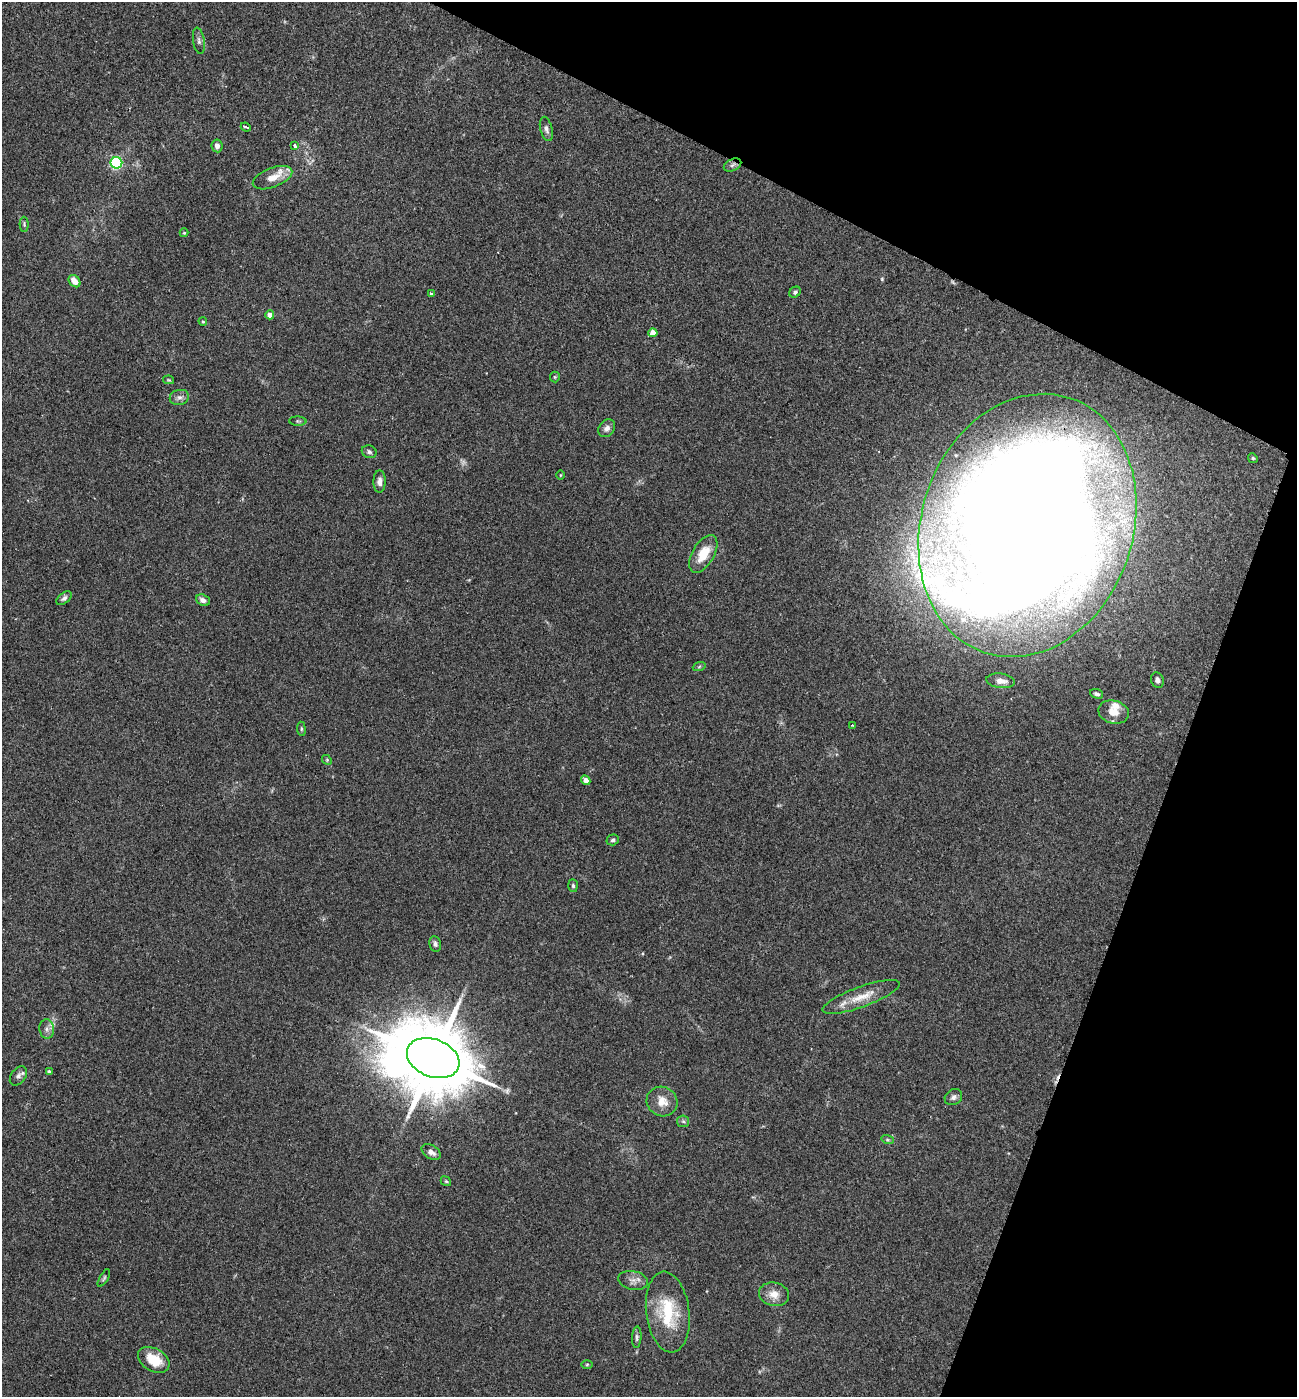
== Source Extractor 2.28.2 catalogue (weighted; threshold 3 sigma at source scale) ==
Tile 8 of 4 x 4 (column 4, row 2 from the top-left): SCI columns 4029-5323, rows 2796-4190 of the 5602 x 5588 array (HDU 1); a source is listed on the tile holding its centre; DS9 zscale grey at full resolution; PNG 1299 x 1399 px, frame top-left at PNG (2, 2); each listed source drawn as its Kron ellipse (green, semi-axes under 4 px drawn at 4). Shown black and unused: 20% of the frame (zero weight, under 2 of 3 exposures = <1% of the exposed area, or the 3 px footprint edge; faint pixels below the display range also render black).
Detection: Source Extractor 2.28.2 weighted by HDU 2 'WHT'; one run over the whole footprint, this tile lists its part. Background 0.102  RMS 0.0072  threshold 0.0324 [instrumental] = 3 sigma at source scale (4.5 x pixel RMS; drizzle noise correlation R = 1.50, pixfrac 1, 0.05/0.05 arcsec/px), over >= 5 px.
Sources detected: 63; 1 too faint to see at this stretch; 1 cosmic-ray / hot-pixel residue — neither listed nor drawn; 2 inside a brighter listed object's ellipse — not listed separately; the other 59 listed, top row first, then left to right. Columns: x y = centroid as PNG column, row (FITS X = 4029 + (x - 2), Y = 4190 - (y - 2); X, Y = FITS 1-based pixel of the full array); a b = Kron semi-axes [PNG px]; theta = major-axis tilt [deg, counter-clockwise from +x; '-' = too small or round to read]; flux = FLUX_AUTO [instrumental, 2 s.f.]
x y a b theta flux
199 41 13 5 -81 2.6
246 127 5 3 - 5.1
546 129 12 6 -75 2.6
217 146 6 5 - 2.7
295 146 4 3 - 2.4
116 163 6 5 - 99
732 165 9 5 28 1.9
272 178 21 9 21 9
24 224 7 4 -89 1.1
184 233 4 4 - 0.67
74 281 7 5 -48 5.9
795 292 6 5 - 1.3
431 294 4 3 - 1.3
270 315 4 4 - 5.6
203 321 4 3 - 0.85
653 333 4 4 - 7.3
555 377 5 5 - 0.88
169 380 5 4 - 0.76
179 397 10 7 12 3.1
298 421 8 4 -2 1.3
607 428 10 7 51 3.5
369 452 7 6 - 1.7
1253 458 5 4 - 0.96
560 475 5 3 - 0.58
379 482 11 6 89 3.5
1027 525 134 106 71 2900
703 554 21 11 59 15
64 598 9 5 38 1.9
203 600 7 5 -22 2.8
699 667 6 4 20 0.97
1157 680 8 6 -70 2.2
1001 681 14 7 -7 5.9
1097 694 7 4 -21 1.8
1114 712 15 11 -13 8.1
852 725 3 3 - 0.56
301 729 7 3 -83 0.94
327 760 5 4 - 0.88
586 780 5 4 - 4.3
613 840 6 5 - 1.4
573 886 6 4 -86 1.3
435 944 8 6 -79 2
861 997 41 10 20 14
47 1029 9 7 -80 3.4
433 1058 27 19 -21 8100
49 1072 4 4 - 1.6
18 1076 11 7 53 2.9
953 1097 9 7 34 2.5
662 1102 16 14 -31 9.5
683 1121 6 5 - 1.5
888 1140 6 4 -18 1
431 1152 10 6 -32 3.6
446 1181 5 4 - 0.88
104 1278 10 3 60 1.1
633 1280 15 9 -11 4.6
774 1294 15 11 -13 7.4
668 1312 41 21 -83 36
637 1337 11 4 86 1.7
154 1360 17 11 -30 17
587 1364 6 4 1 0.74
Overlapping masked pixels (flux is a lower limit): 2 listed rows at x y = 732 165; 1027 525